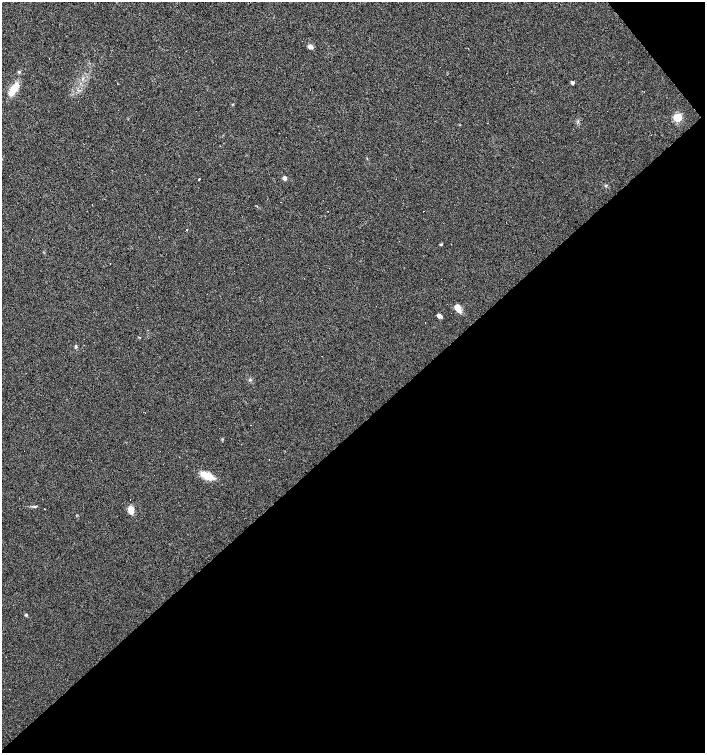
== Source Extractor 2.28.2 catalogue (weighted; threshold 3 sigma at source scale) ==
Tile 12 of 4 x 4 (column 4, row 3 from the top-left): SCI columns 4421-5825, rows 1502-3002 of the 5965 x 6004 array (HDU 1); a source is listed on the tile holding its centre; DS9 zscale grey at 2 x 2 block average (1 PNG px = mean of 2 x 2 image px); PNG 707 x 755 px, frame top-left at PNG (2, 2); no overlay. Shown black and unused: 44% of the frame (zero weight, under 2 of 3 exposures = <1% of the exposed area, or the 3 px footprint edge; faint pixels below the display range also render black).
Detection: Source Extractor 2.28.2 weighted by HDU 2 'WHT'; one run over the whole footprint, this tile lists its part. Background 0.0211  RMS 0.0055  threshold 0.0249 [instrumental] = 3 sigma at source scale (4.5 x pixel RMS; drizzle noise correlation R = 1.50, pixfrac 1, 0.0396/0.0396 arcsec/px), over >= 5 px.
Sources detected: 36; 13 cosmic-ray / hot-pixel residue — not listed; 1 inside a brighter listed object's ellipse — not listed separately; the other 22 listed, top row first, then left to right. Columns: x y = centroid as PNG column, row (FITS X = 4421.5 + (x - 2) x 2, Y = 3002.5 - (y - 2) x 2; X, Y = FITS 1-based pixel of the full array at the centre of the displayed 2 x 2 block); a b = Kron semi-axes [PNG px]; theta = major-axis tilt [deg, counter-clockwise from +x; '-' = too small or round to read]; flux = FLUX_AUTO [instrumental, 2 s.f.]
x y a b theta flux
310 46 6 5 - 4.7
19 72 4 2 - 1.1
83 79 4 2 - 1.2
572 82 5 3 - 2.2
13 89 15 7 62 16
677 117 3 3 - 90
284 178 3 2 - 8.8
199 179 2 2 - 3
606 186 3 2 - 1.1
92 205 2 2 - 2.3
441 244 4 3 - 1.3
458 308 7 5 -70 11
439 316 5 4 - 4.6
425 322 2 2 - 3.5
76 346 5 3 - 1.5
250 380 3 3 - 1.3
145 413 2 2 - 1.4
251 425 2 2 - 0.74
206 476 17 8 -23 17
35 507 3 3 - 1.2
131 510 8 6 -76 11
26 615 4 3 - 1.4